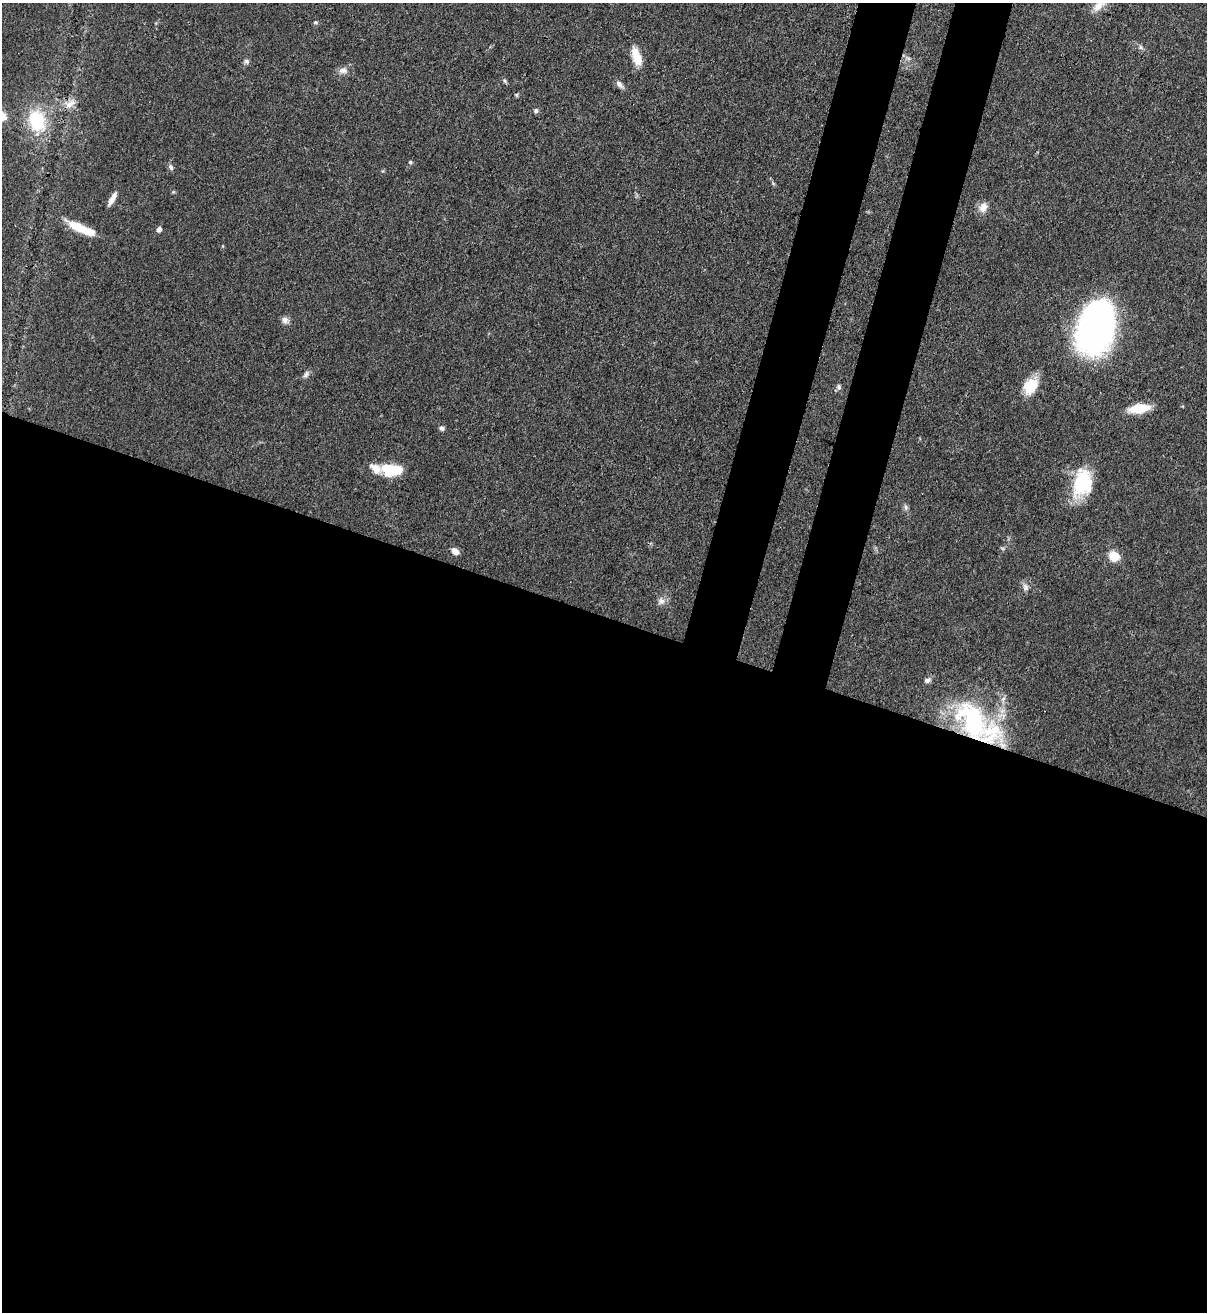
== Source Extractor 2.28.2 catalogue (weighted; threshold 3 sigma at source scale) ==
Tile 14 of 4 x 4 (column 2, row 4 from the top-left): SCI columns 1423-2627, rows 32-1341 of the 5383 x 5308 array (HDU 1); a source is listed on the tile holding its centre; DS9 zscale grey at full resolution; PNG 1209 x 1314 px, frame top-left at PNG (2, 3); no overlay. Shown black and unused: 58% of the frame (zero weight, under 3 of 4 exposures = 7% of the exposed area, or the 3 px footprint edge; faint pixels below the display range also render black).
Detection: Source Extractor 2.28.2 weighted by HDU 2 'WHT'; one run over the whole footprint, this tile lists its part. Background 0.0825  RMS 0.0039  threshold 0.0176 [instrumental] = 3 sigma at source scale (4.5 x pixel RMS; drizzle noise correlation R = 1.50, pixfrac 1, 0.05/0.05 arcsec/px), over >= 5 px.
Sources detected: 40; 1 too faint to see at this stretch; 1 inside a brighter object's white glare — not listed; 3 inside a brighter listed object's ellipse — not listed separately; the other 35 listed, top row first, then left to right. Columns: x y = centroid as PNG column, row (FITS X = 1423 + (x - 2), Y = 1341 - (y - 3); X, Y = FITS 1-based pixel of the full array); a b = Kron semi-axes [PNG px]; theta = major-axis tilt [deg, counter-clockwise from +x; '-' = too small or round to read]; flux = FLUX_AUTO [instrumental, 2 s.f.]
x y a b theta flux
1098 6 20 10 43 4.7
1140 47 7 4 -89 0.79
636 57 22 9 -72 6.8
908 58 7 4 -18 0.87
246 61 7 7 - 1
343 70 13 8 6 2.3
505 81 6 4 -71 0.63
619 84 11 6 -53 1.8
517 95 6 4 90 0.49
70 104 18 9 42 3.8
536 111 6 6 - 0.99
37 121 26 19 -76 23
410 162 5 4 - 0.56
171 167 8 6 -68 1.1
173 192 5 5 - 0.49
112 199 15 5 60 3.4
983 207 12 10 67 3.5
78 227 24 8 -27 11
159 229 6 5 - 1.4
285 320 10 8 -35 1.9
1095 327 44 29 74 150
306 374 10 6 50 1.3
1030 386 22 15 54 9.2
839 387 8 6 -87 1.1
1139 408 21 9 8 11
442 428 6 6 - 1.1
376 468 30 9 -28 5.7
396 469 17 13 30 8.4
1082 482 31 20 78 22
906 507 9 5 -70 1.1
455 551 9 6 -43 2.5
1114 556 7 7 - 11
1026 587 10 7 -68 1.8
661 601 10 10 - 2.1
972 721 64 35 -53 58
Overlapping masked pixels (flux is a lower limit): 1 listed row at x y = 972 721
Isophote crosses this tile's border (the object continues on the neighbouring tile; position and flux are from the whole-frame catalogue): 1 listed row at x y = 1098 6